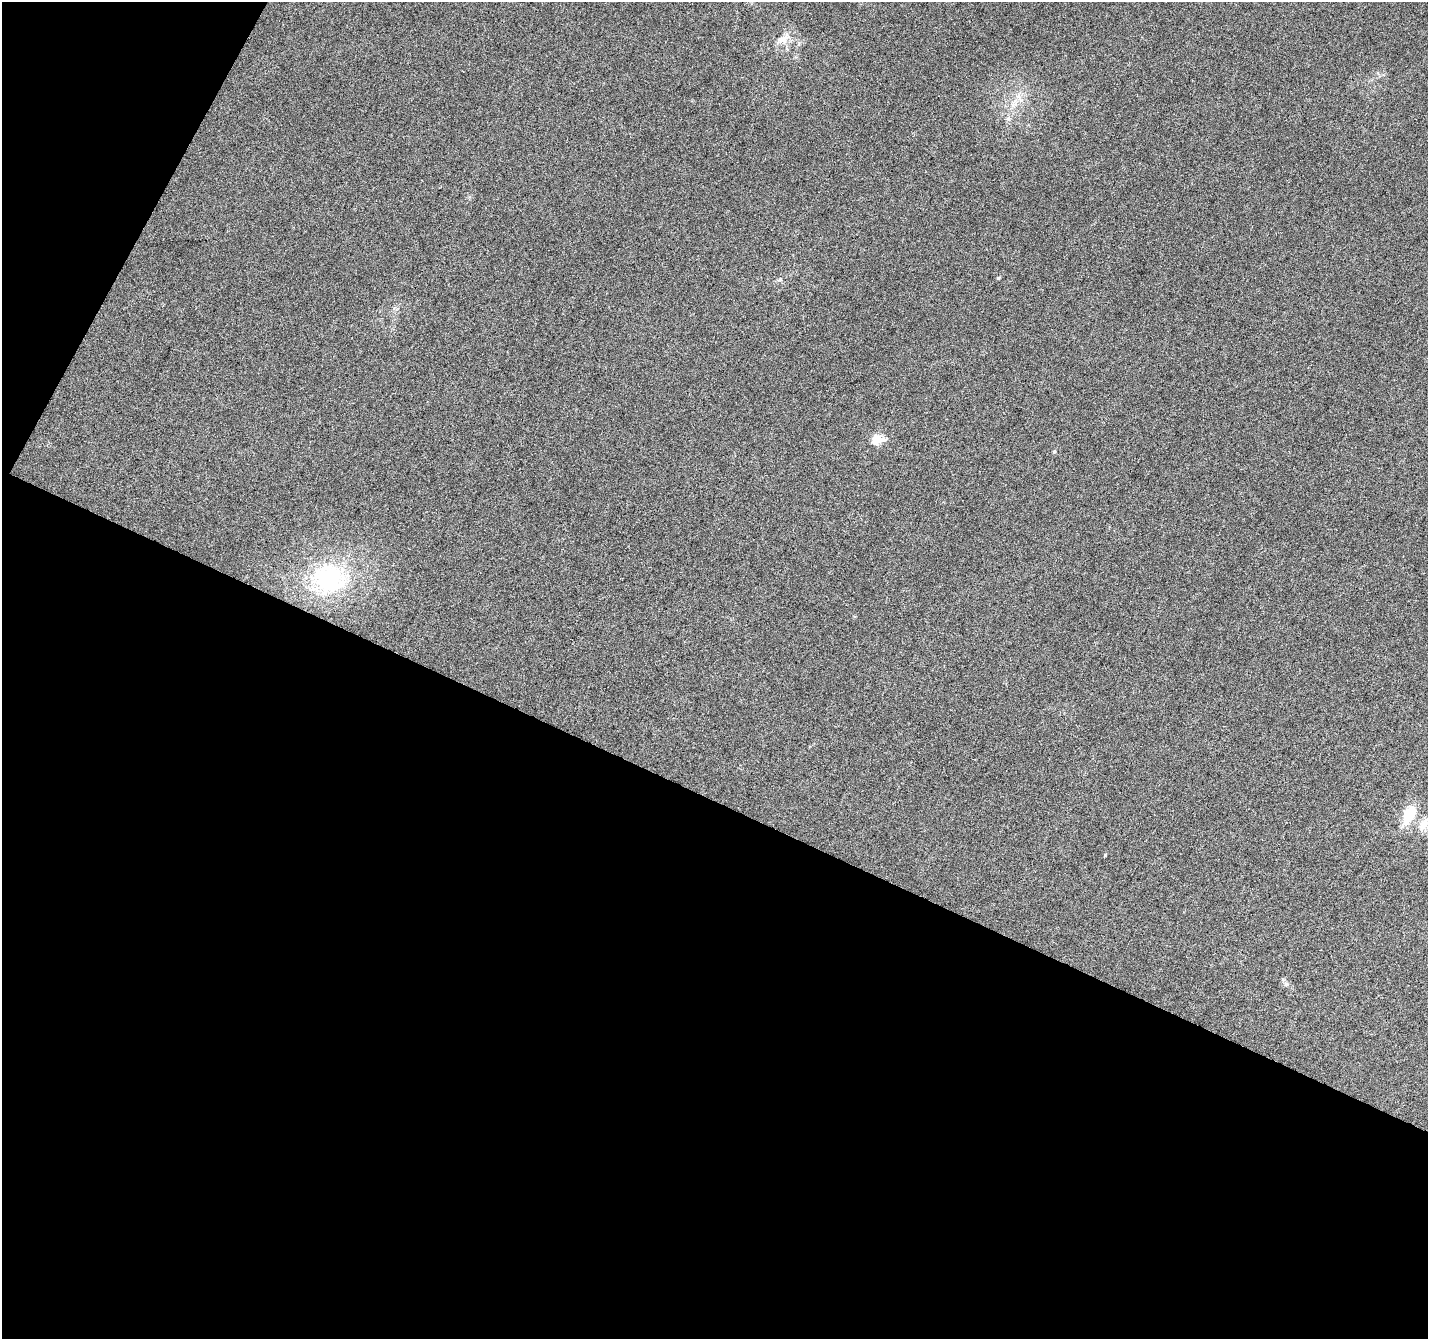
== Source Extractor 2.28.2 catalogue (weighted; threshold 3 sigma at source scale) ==
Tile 3 of 2 x 2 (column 1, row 2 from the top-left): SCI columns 1-1426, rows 123-1459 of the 2853 x 2901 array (HDU 1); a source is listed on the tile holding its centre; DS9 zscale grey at full resolution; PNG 1430 x 1341 px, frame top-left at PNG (2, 2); no overlay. Shown black and unused: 44% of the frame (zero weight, under 3 of 6 exposures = <1% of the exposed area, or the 3 px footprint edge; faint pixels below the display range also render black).
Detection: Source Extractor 2.28.2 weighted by HDU 2 'WHT'; one run over the whole footprint, this tile lists its part. Background 0.074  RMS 0.0066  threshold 0.027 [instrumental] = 3 sigma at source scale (4.09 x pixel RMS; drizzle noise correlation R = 1.36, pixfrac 0.8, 0.0396/0.0396 arcsec/px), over >= 5 px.
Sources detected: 10; all 10 listed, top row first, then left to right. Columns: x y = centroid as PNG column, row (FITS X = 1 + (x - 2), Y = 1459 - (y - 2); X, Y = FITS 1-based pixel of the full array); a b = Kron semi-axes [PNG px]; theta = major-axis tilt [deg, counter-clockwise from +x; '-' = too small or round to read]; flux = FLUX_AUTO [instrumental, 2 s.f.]
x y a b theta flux
783 39 16 9 21 6
998 278 4 4 - 0.72
779 280 7 4 18 0.89
876 440 14 13 - 7.1
1054 451 5 4 - 0.8
329 579 40 35 -19 57
1409 814 17 9 62 22
1423 825 18 11 54 7.7
1105 855 4 3 - 0.53
1286 984 6 4 72 0.97
Isophote crosses this tile's border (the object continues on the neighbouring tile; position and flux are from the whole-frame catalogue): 1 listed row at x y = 1423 825